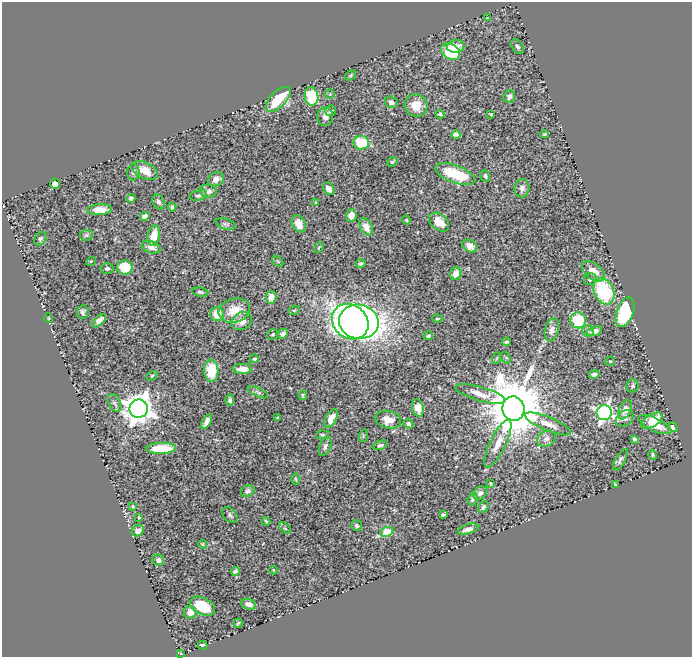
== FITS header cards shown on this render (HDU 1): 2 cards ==
NAXIS1  =                  690
NAXIS2  =                  655

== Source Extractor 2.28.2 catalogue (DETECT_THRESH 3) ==
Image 690 x 655 px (HDU 1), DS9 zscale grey, 1 PNG px = 1 image px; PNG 694 x 659 px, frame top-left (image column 1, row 655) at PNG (2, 2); each listed source drawn as its Kron ellipse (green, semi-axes under 4 px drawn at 4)
Background 0.588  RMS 0.015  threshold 0.0442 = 3 sigma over >= 5 px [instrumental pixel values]
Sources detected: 143; all 143 listed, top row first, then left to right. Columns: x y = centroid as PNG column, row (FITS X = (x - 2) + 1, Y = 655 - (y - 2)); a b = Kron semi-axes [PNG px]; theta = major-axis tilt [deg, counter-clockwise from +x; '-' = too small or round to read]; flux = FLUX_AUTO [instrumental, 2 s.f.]
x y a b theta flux
487 18 3 3 - 0.64
456 46 9 6 9 8.4
517 46 8 5 -57 2.5
450 52 10 7 -32 41
350 75 6 4 38 1.3
330 94 5 5 - 1.3
311 96 9 7 -80 44
509 96 6 5 - 4
278 99 16 7 45 50
391 102 6 5 - 3.4
416 105 11 11 - 17
330 111 5 5 - 2.2
440 114 4 3 - 1.4
491 114 3 2 - 0.63
325 117 9 8 - 5.6
544 134 4 3 - 1.2
456 135 4 4 - 12
361 143 8 7 - 37
392 162 5 3 - 1.5
145 170 14 8 -24 16
133 172 8 6 85 3
455 174 21 8 -21 49
485 176 6 5 - 2.2
216 179 8 7 - 5.8
55 184 5 5 - 12
522 188 9 7 85 4.7
329 189 7 5 -54 7.6
208 191 8 6 -5 4.9
198 195 9 5 13 2.5
131 198 4 3 - 2.3
159 202 8 6 -63 3.1
316 203 4 3 - 1
172 207 4 4 - 1.8
100 210 12 5 4 11
351 215 6 5 - 7.5
145 216 5 4 - 4.8
406 220 4 4 - 1.1
439 222 11 7 -40 14
226 224 10 5 -18 2.2
299 224 9 6 -64 13
366 227 9 6 -63 9.8
86 235 6 5 - 1.9
154 236 10 6 76 16
40 239 7 5 56 2
470 246 8 6 -30 8.4
151 247 10 6 -17 6.1
319 247 6 3 58 1.1
91 261 5 3 - 0.79
278 261 6 2 -45 0.77
361 264 5 3 - 1.6
125 267 7 7 - 21
107 268 6 5 - 2
593 271 13 7 -38 11
456 274 6 5 - 9.3
590 279 6 6 - 2.4
604 291 14 9 -66 74
200 292 8 4 -9 2.1
271 297 6 5 - 8.3
234 310 16 12 17 17
294 310 6 4 25 1.6
83 312 7 5 82 2.9
625 312 15 8 70 90
217 314 7 7 - 17
48 318 5 3 - 0.72
437 319 5 2 - 1.1
578 320 8 8 - 39
99 321 8 4 43 7
242 321 10 8 25 8
350 322 19 16 -39 400
359 322 20 17 -11 690
552 330 12 6 75 5.6
588 331 6 5 - 1.9
595 331 8 4 20 3.9
273 334 5 5 - 1.5
283 334 5 4 - 3.7
428 336 5 4 - 1.8
506 342 4 3 - 1.5
497 358 6 3 71 1.3
506 358 6 4 -53 1.4
254 359 4 3 - 1.6
610 361 5 4 - 1.2
242 369 9 5 0 7.1
211 371 11 7 -87 33
594 374 5 3 - 3.7
152 376 6 4 31 1.1
632 386 6 6 - 2.4
258 392 11 4 -26 2.3
480 394 26 7 -16 10
303 395 5 4 - 1.3
230 400 5 4 - 2.3
115 403 10 6 -63 3.1
418 408 9 5 -78 10
139 409 9 9 - 1500
513 409 12 11 - 8800
625 410 10 6 65 6.4
604 413 7 7 - 300
277 418 3 2 - 0.81
331 418 10 5 61 9.3
625 418 10 7 40 3.6
388 420 13 8 -13 11
652 421 11 6 33 19
207 422 8 4 60 5.4
408 424 5 4 - 2.8
548 424 25 7 -22 11
655 425 18 6 -25 18
673 427 5 4 - 4.2
322 435 6 4 4 1.4
363 436 6 4 73 1.1
546 439 10 7 23 4.9
634 439 4 3 - 1.9
498 444 26 8 64 14
380 445 8 4 20 2.3
325 446 10 5 68 3
161 448 15 5 1 24
653 455 5 3 - 1.3
620 460 12 5 60 2.6
296 479 6 4 -89 0.96
490 483 3 2 - 1
615 485 3 3 - 1.1
248 491 7 5 25 3.2
480 493 8 6 37 3.1
473 499 6 5 - 2.3
133 506 3 2 - 0.82
483 507 6 4 51 2.1
230 515 9 6 -44 2.8
443 515 4 3 - 1.8
139 517 4 3 - 0.91
266 521 4 3 - 1.1
357 526 5 5 - 2.5
285 528 7 4 -44 1.6
468 529 10 4 17 5.2
138 531 6 5 - 6.3
387 532 7 4 25 44
203 544 4 3 - 1.1
158 560 6 5 - 3.8
273 570 4 3 - 0.72
235 571 4 3 - 2.3
248 604 8 5 -21 4.8
202 606 13 8 -26 33
190 612 6 6 - 9.8
238 623 4 2 - 1
203 645 4 3 - 3.4
180 653 4 3 - 0.84